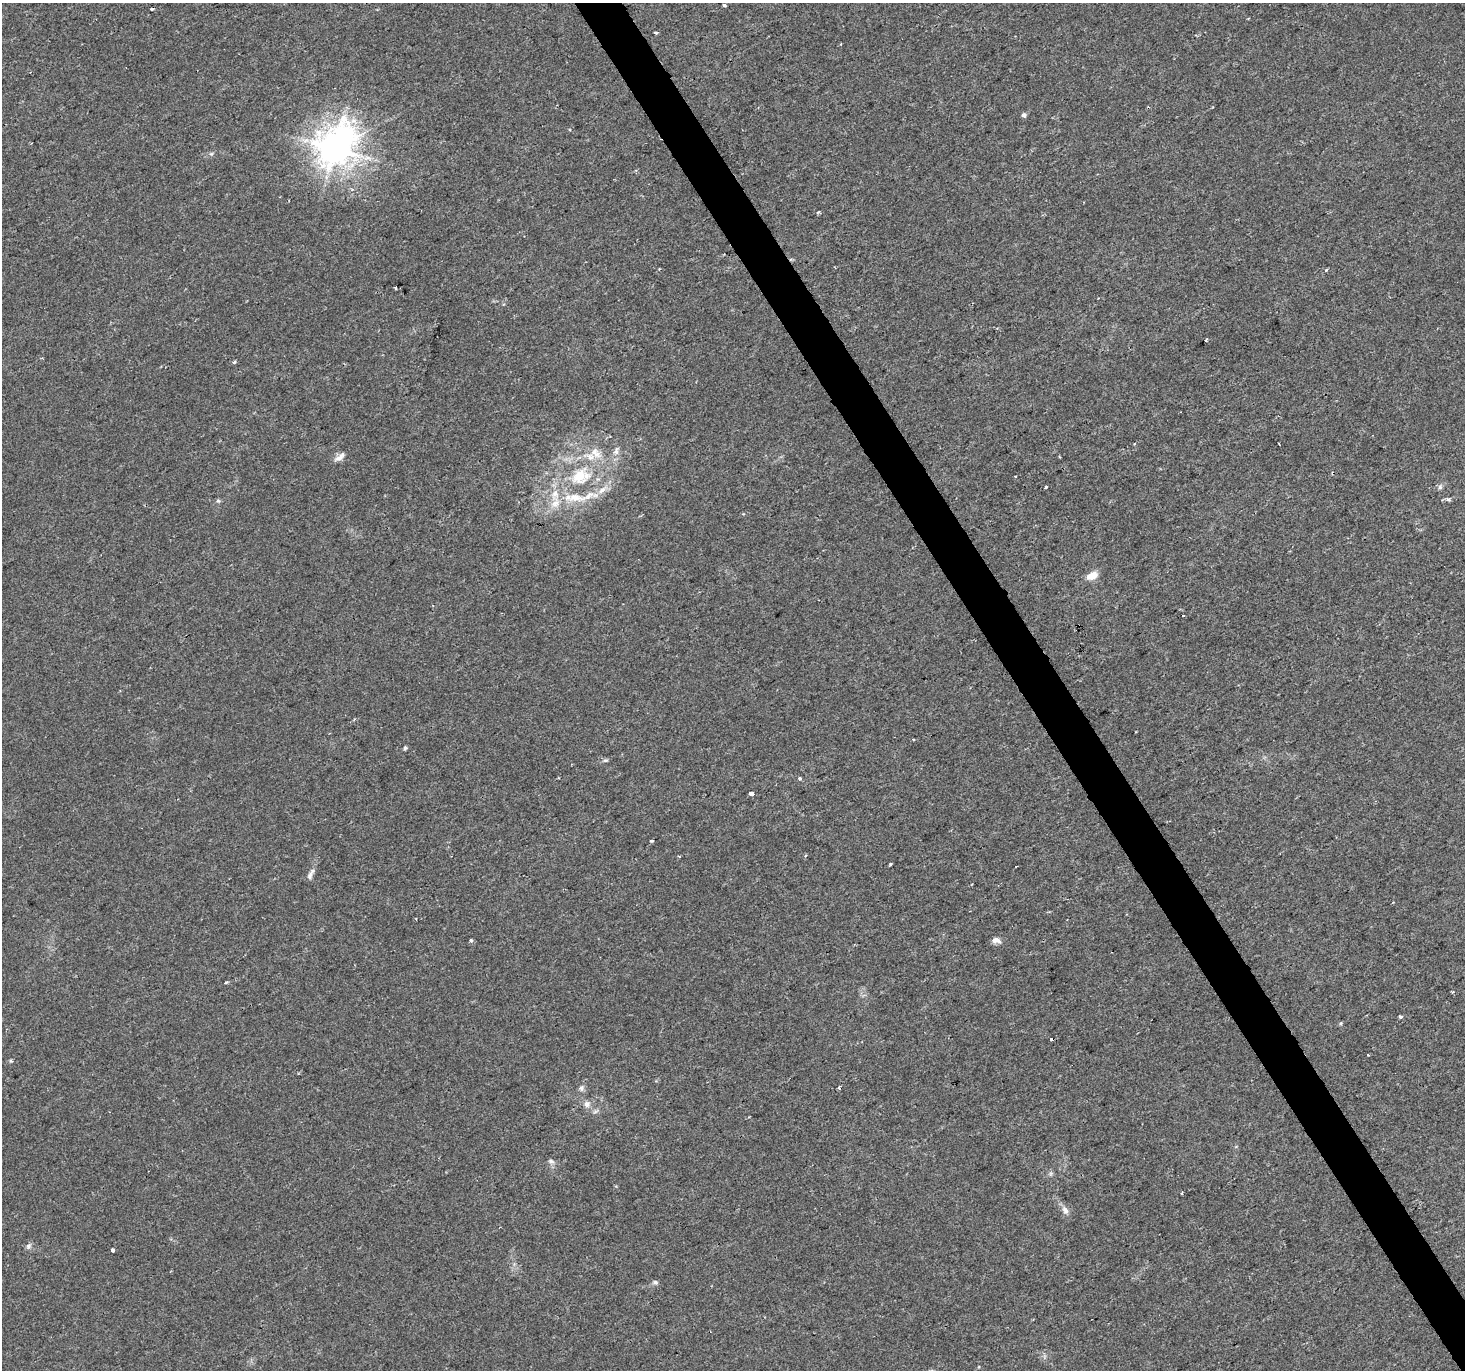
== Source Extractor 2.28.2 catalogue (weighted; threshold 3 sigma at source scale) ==
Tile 6 of 4 x 4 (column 2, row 2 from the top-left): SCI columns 1464-2926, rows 2847-4214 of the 5854 x 5755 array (HDU 1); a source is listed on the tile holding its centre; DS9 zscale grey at full resolution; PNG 1467 x 1372 px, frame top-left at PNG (2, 3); no overlay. Shown black and unused: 3% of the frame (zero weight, under 2 of 3 exposures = <1% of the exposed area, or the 3 px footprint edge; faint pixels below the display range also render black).
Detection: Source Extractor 2.28.2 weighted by HDU 2 'WHT'; one run over the whole footprint, this tile lists its part. Background 0.004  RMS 0.0027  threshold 0.012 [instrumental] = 3 sigma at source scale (4.5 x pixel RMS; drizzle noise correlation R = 1.50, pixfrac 1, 0.0396/0.0396 arcsec/px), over >= 5 px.
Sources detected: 54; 2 cosmic-ray / hot-pixel residue — not listed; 2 inside a brighter listed object's ellipse — not listed separately; the other 50 listed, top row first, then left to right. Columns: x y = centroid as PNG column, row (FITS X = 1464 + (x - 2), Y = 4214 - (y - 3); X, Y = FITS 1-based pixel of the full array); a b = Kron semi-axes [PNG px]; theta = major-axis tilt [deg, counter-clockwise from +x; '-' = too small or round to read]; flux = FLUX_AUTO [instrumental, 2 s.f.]
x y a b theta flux
724 5 4 3 - 1.1
656 33 4 3 - 0.78
1024 115 6 5 - 0.69
335 149 14 11 50 510
211 154 6 4 18 0.42
1327 269 3 3 - 0.77
395 287 3 3 - 1.1
1206 340 3 2 - 0.27
234 362 5 4 - 0.46
1135 444 3 3 - 0.34
1279 444 3 2 - 0.24
616 451 14 7 71 1.5
596 453 19 11 -42 3.6
340 457 16 7 39 1.6
579 476 20 15 55 8
1015 476 3 2 - 0.29
1046 487 3 3 - 13
1440 487 8 6 89 0.68
602 490 13 7 47 2.3
575 497 25 11 -7 6.4
1449 499 6 5 - 0.7
218 501 6 5 - 0.43
555 503 17 12 72 3.9
1092 576 12 8 20 3.1
1183 616 3 2 - 0.41
913 739 3 2 - 0.34
405 748 6 4 80 0.41
605 760 6 4 1 0.44
800 779 3 3 - 1.1
751 794 4 3 - 11
652 841 4 3 - 0.38
890 864 3 3 - 0.58
1016 866 2 2 - 0.17
310 876 12 7 87 0.98
996 940 11 6 -13 1.4
471 941 4 4 - 0.64
226 982 5 3 - 0.36
1452 992 4 3 - 0.32
1401 1016 4 3 - 0.79
1341 1023 5 4 - 0.34
1368 1054 3 3 - 0.77
11 1061 5 4 - 0.31
839 1087 3 3 - 1.2
581 1088 9 7 69 0.86
587 1104 9 7 -61 1.2
551 1161 9 6 -28 0.84
1065 1210 13 7 -59 1.4
28 1246 8 5 28 0.72
112 1250 4 3 - 1.2
655 1282 8 6 -10 0.67